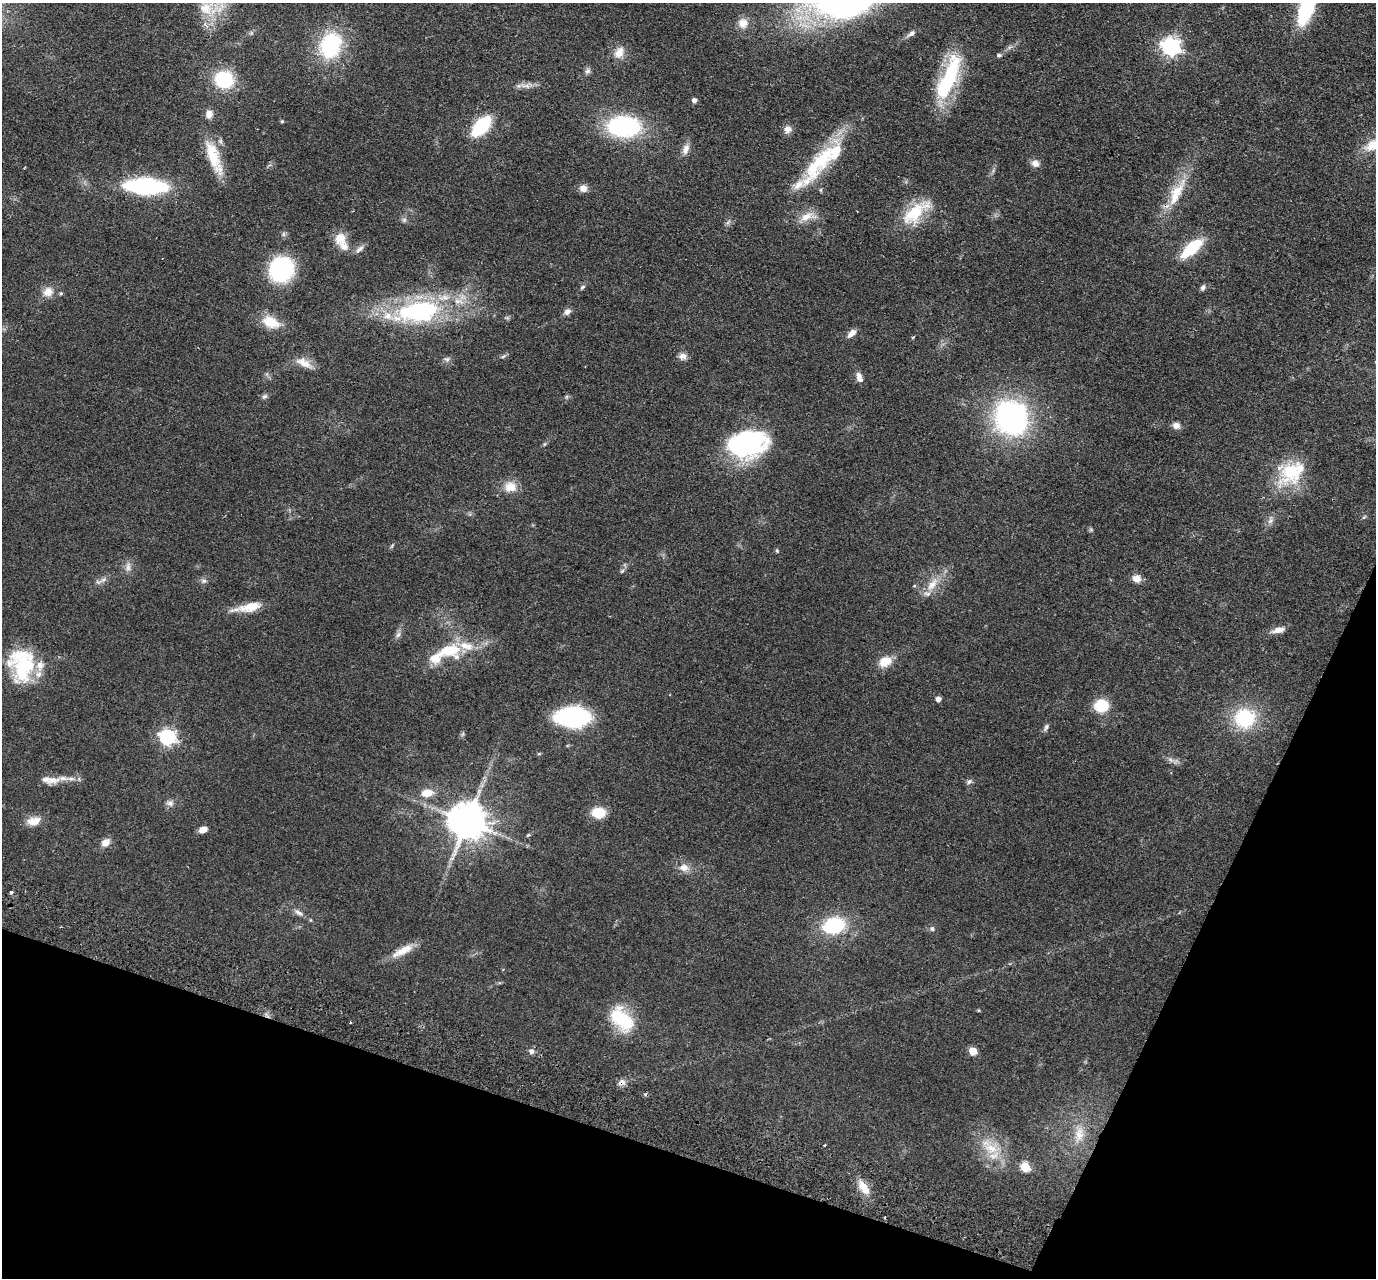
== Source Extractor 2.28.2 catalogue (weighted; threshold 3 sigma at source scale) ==
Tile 15 of 4 x 4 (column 3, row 4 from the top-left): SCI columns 2775-4148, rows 324-1599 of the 5549 x 5621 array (HDU 1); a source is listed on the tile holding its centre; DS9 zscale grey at full resolution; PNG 1378 x 1280 px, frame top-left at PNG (2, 3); no overlay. Shown black and unused: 17% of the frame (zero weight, under 2 of 3 exposures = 3% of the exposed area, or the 3 px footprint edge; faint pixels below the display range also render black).
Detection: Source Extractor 2.28.2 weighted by HDU 2 'WHT'; one run over the whole footprint, this tile lists its part. Background 0.0798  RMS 0.008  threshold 0.0358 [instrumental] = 3 sigma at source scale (4.5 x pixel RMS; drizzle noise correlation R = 1.50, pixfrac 1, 0.05/0.05 arcsec/px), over >= 5 px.
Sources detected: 124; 2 inside a brighter object's white glare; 1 cosmic-ray / hot-pixel residue — not listed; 12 inside a brighter listed object's ellipse — not listed separately; the other 109 listed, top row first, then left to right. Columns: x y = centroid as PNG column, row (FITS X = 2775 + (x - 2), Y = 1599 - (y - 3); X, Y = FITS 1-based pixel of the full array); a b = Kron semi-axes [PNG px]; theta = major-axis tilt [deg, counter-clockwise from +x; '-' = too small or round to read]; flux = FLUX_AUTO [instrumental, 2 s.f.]
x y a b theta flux
206 8 22 18 7 21
1306 10 26 12 69 71
743 23 13 13 - 8.3
911 33 13 6 35 3.4
330 45 27 20 67 71
1171 47 7 7 - 340
619 52 17 12 61 8.6
999 55 6 5 - 1.7
587 71 9 7 58 2.5
950 77 57 18 72 70
224 79 16 14 -14 50
526 86 22 7 8 5.6
694 100 5 4 - 3.7
209 114 9 8 - 6.1
282 121 4 4 - 1
481 126 19 10 48 52
624 127 23 14 -1 150
788 129 10 10 - 4.8
686 149 15 8 71 5.7
214 157 47 14 -69 28
1035 163 11 10 - 4.4
815 166 48 26 57 48
145 186 31 12 -3 130
583 188 10 9 - 4.9
1177 192 44 14 62 27
915 212 40 17 40 34
807 217 27 11 20 11
404 220 6 6 - 1.9
728 222 8 4 53 1.6
283 234 7 4 -89 1.6
340 238 16 14 -65 12
1192 248 26 11 42 34
360 249 15 6 46 3.3
281 269 19 18 - 96
582 287 8 5 45 1.5
1203 287 8 6 67 2.1
48 292 14 12 30 8.1
419 311 45 20 10 130
567 312 10 7 37 3.3
507 318 6 6 - 1.3
271 322 23 14 -22 18
852 333 12 6 43 4.9
913 337 5 3 - 0.65
503 356 9 4 27 1.6
682 356 11 9 6 4
447 359 10 6 -1 2.5
304 363 25 10 -28 9.4
859 377 14 7 -71 4.3
264 396 9 6 37 2
566 397 6 4 71 1.1
1011 418 25 20 -58 240
1176 426 9 8 - 4.3
747 441 45 27 -14 92
544 444 6 4 70 1
1291 472 35 31 47 41
510 487 16 14 -1 11
1271 521 10 6 42 3.2
1091 530 6 5 - 1.2
392 546 7 4 53 1.1
777 551 5 4 - 0.96
128 566 15 6 90 4.1
622 571 7 4 45 1.4
1136 579 9 7 -13 7.4
103 580 11 6 30 3.4
204 581 9 6 1 2.3
932 584 26 10 54 13
249 607 35 9 11 16
1278 630 15 7 15 7
398 635 9 7 58 2.7
450 650 29 17 9 33
885 661 15 11 26 13
21 665 39 29 -86 54
938 699 5 4 - 4.7
1101 706 14 12 9 24
573 717 23 14 0 130
1245 718 20 19 - 53
1046 727 10 5 63 2.1
463 734 7 4 70 1.3
168 737 7 6 - 230
539 754 5 3 - 0.89
1171 760 10 5 -44 2.8
63 778 21 7 6 7.8
969 782 9 6 38 2.1
482 785 7 4 72 2.1
427 793 15 9 7 10
170 803 11 9 -10 3.5
598 813 11 9 0 24
34 821 18 11 11 9.3
467 821 11 10 - 2300
203 830 8 6 21 6.2
528 835 6 4 25 1
106 842 11 8 43 6.5
684 867 13 9 -5 6.8
11 892 4 4 - 1.7
298 913 14 7 -32 4.2
834 925 22 16 12 54
932 929 7 6 - 1.8
402 951 29 10 27 13
979 1010 4 3 - 0.81
622 1019 33 20 -51 40
350 1023 3 2 - 1.4
531 1051 7 6 - 2.9
973 1051 5 5 - 21
621 1082 10 8 16 4
1079 1134 25 14 77 15
824 1145 3 3 - 0.71
990 1147 36 19 -34 27
1025 1167 6 5 - 34
864 1187 22 10 -54 12
Overlapping masked pixels (flux is a lower limit): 1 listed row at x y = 621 1082
Isophote crosses this tile's border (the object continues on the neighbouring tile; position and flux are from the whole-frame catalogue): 1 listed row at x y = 1306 10